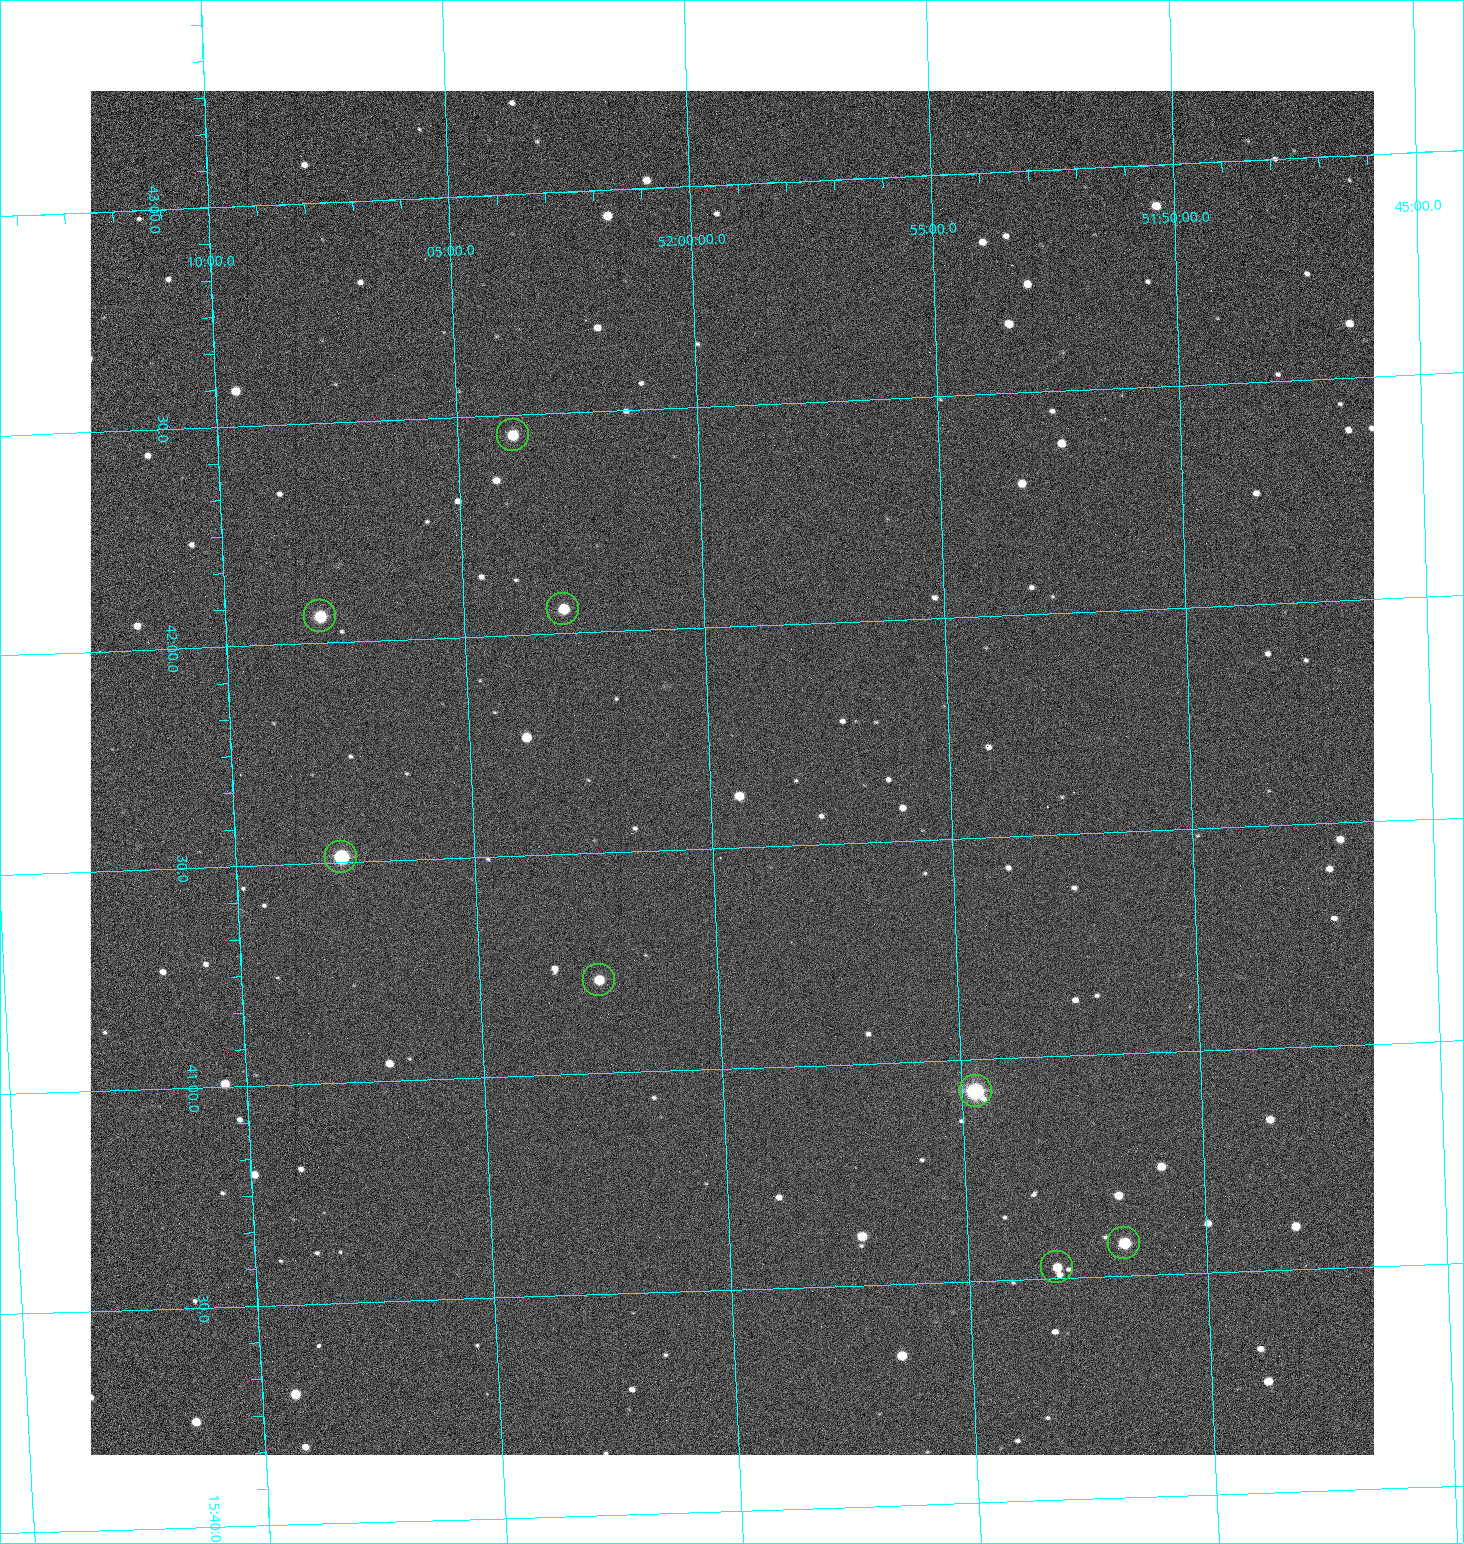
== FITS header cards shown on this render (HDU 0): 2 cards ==
NAXIS1  =                 1284 /fastest changing axis
NAXIS2  =                 1364 /next to fastest changing axis

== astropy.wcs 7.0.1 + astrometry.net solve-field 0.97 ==
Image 1284 x 1364 px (HDU 0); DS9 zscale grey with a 90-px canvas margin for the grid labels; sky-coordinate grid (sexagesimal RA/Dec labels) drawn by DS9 from the SOLVED WCS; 8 Tycho-2 reference stars matched to detected sources circled (green)
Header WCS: RA---TAN/DEC--TAN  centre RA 15:41:40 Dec +52:00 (235.42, +51.99 deg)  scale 1.26 arcsec/px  FOV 26.9' x 28.5'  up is +92 deg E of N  parity flipped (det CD > 0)
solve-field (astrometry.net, Tycho-2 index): VERIFIED the header's WCS against the Tycho-2 star catalogue (8 matches, 0 conflicts) and refined it, rather than solving blind
Solved WCS: RA---TAN-SIP/DEC--TAN-SIP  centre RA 15:41:40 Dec +52:00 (235.42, +51.99 deg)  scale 1.25 arcsec/px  FOV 26.8' x 28.5'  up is +92 deg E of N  parity flipped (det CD > 0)
The solver's refit moves the header's centre by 0.83 arcsec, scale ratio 0.9981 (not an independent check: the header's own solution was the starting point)
Tycho-2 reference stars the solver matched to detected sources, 8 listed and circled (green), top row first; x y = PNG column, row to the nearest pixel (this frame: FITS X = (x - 91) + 1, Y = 1364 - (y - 91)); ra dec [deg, ICRS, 3 dp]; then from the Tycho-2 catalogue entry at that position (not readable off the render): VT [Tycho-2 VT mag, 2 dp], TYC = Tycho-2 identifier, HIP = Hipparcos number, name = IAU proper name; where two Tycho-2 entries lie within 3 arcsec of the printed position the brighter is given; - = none
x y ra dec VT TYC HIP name
514 435 235.614 +52.064 11.61 3489-1132-1 - -
564 609 235.514 +52.049 11.19 3489-1407-1 - -
321 616 235.515 +52.133 11.12 3489-1380-1 - -
342 857 235.378 +52.130 9.31 3489-1322-1 76850 -
600 980 235.303 +52.042 11.52 3489-958-1 - -
977 1091 235.232 +51.912 9.59 3489-824-1 - -
1125 1243 235.143 +51.862 10.97 3489-1016-1 - -
1058 1267 235.131 +51.886 12.29 3489-908-1 - -